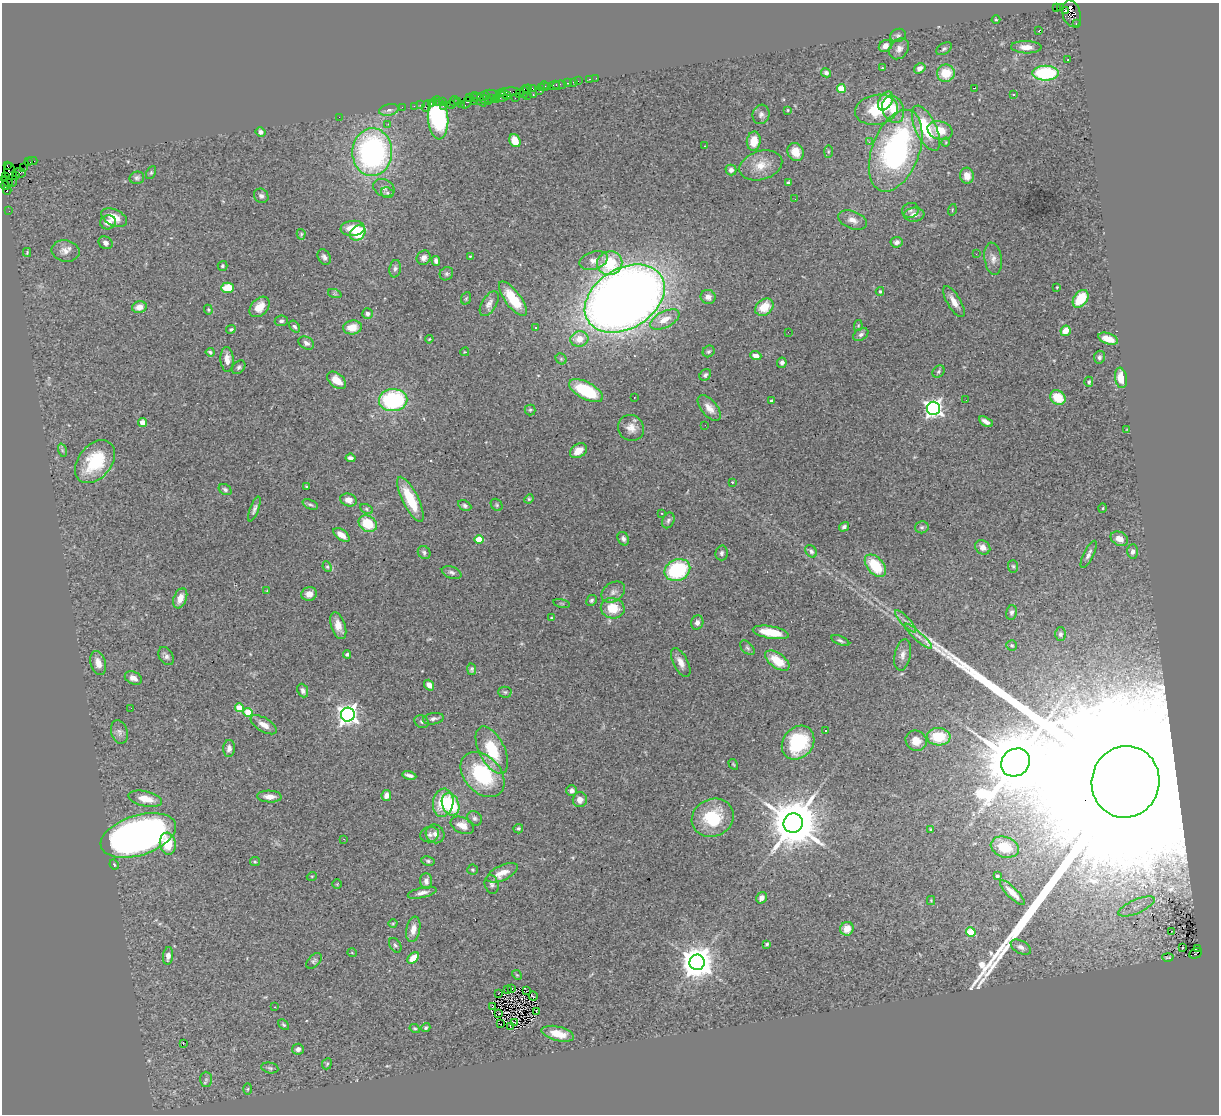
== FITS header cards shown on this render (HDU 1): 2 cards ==
NAXIS1  =                 1217
NAXIS2  =                 1112

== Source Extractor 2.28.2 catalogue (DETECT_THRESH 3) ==
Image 1217 x 1112 px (HDU 1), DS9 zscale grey, 1 PNG px = 1 image px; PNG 1221 x 1116 px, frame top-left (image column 1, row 1112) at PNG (2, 3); each listed source drawn as its Kron ellipse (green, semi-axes under 4 px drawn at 4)
Background 3.9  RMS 0.096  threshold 0.287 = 3 sigma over >= 5 px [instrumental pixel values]
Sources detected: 349; all 349 listed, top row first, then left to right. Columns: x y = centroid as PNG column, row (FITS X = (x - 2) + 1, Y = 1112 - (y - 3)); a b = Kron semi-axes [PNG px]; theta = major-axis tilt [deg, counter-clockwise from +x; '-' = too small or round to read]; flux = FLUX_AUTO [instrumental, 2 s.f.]
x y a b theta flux
1060 7 4 3 - 1.0e+02
1056 8 3 2 - 1.1e+03
1066 11 3 3 - 1.5e+03
1072 14 14 9 -74 4.2e+03
996 20 4 3 - 6.2e+00
1076 24 3 2 - 1.6e+02
1038 31 3 2 - 6.6e+00
898 35 8 6 22 1.8e+01
885 46 7 5 34 4.0e+01
1026 47 15 6 -2 5.9e+01
899 49 11 9 53 3.9e+01
944 49 8 5 30 1.5e+01
1067 60 2 2 - 5.7e+00
882 68 4 3 - 5.8e+00
920 68 6 4 34 3.7e+01
826 73 5 4 - 1.8e+01
946 73 9 8 - 1.5e+02
1046 73 13 7 0 5.4e+02
596 78 2 2 - 2.4e+01
590 79 3 2 - 8.4e+01
578 81 2 2 - 1.2e+02
573 82 2 2 - 5.0e+01
567 83 3 2 - 2.2e+02
554 85 6 3 21 4.6e+02
559 85 7 4 9 1.6e+02
544 86 5 3 - 2.6e+02
548 86 2 2 - 2.0e+02
541 87 2 2 - 2.9e+02
533 88 3 2 - 2.5e+02
975 88 3 2 - 6.7e+00
527 89 4 3 - 2.1e+02
841 89 4 4 - 2.0e+02
539 90 3 2 - 2.6e+02
508 92 12 3 5 8.6e+02
524 92 6 3 -84 4.8e+02
519 93 2 2 - 2.2e+02
492 94 8 3 -12 1.0e+03
1014 94 3 3 - 1.0e+01
506 95 6 3 -30 6.5e+02
533 95 3 2 - 5.2e+02
483 96 6 2 27 4.5e+02
527 96 3 3 - 4.0e+02
469 97 3 2 - 1.6e+02
473 97 3 3 - 2.2e+02
501 97 6 4 -10 8.8e+02
491 98 2 2 - 2.1e+02
515 98 2 2 - 5.8e+01
484 99 4 4 - 2.2e+02
497 99 4 3 - 7.5e+02
479 100 9 4 -47 1.2e+03
443 101 3 3 - 3.0e+02
454 101 5 2 - 2.7e+02
458 101 2 2 - 9.8e+01
474 101 3 2 - 4.1e+02
489 101 3 2 - 3.7e+01
885 101 10 6 61 1.9e+02
436 103 3 2 - 2.2e+02
439 103 3 3 - 3.1e+02
466 103 6 3 53 3.0e+02
431 104 3 2 - 3.0e+02
461 104 2 2 - 3.1e+02
420 105 2 2 - 9.8e+01
451 105 3 3 - 4.6e+02
414 106 2 2 - 1.3e+02
426 106 6 2 72 5.6e+02
443 106 3 2 - 2.3e+02
402 107 2 2 - 8.3e+01
893 109 14 10 -68 1.3e+02
389 110 10 6 14 2.2e+01
788 110 4 3 - 5.9e+00
876 110 21 15 10 2.3e+02
761 114 10 8 74 3.0e+01
339 117 2 2 - 2.8e+01
438 118 21 10 -86 9.0e+02
388 124 3 3 - 9.3e+00
926 128 24 10 -65 2.9e+02
940 130 13 9 -17 1.1e+02
261 132 5 4 - 2.4e+01
515 141 7 5 -63 9.6e+01
754 141 9 7 82 1.1e+02
869 142 3 2 - 1.2e+01
946 142 4 3 - 5.3e+00
704 146 3 2 - 1.4e+01
896 151 43 23 69 1.5e+03
372 152 24 20 88 1.6e+03
795 152 9 8 - 8.8e+01
828 152 6 3 89 8.3e+00
32 161 5 2 - 1.5e+02
28 162 3 2 - 2.1e+02
761 165 22 14 16 1.2e+02
7 166 3 2 - 1.4e+02
23 168 2 2 - 1.1e+02
731 170 5 5 - 2.3e+01
19 173 7 4 -3 1.4e+03
151 173 7 4 64 1.0e+01
11 175 12 6 -78 2.1e+03
16 176 3 2 - 3.3e+02
967 176 8 7 - 6.8e+01
6 177 3 2 - 2.0e+02
137 178 7 6 - 1.6e+01
7 182 7 2 -38 6.1e+02
788 183 3 3 - 1.4e+01
5 185 4 3 - 4.8e+02
384 188 11 8 -25 3.2e+01
7 190 4 3 - 5.7e+02
387 193 6 5 - 1.4e+01
261 196 8 6 -43 2.3e+01
795 199 2 2 - 1.4e+01
910 210 8 7 - 2.0e+01
952 210 6 3 74 5.9e+00
9 211 2 2 - 7.2e+01
914 215 10 7 4 4.1e+01
114 218 14 8 -25 9.4e+01
852 220 15 8 -20 5.2e+01
108 222 8 7 - 4.9e+01
353 228 12 7 4 1.0e+02
358 233 8 7 - 2.0e+02
301 234 5 4 - 8.8e+00
897 242 6 5 - 2.7e+01
105 243 7 6 - 2.2e+01
65 251 14 10 -11 4.9e+01
27 252 4 3 - 4.8e+00
976 254 3 2 - 8.2e+00
470 256 3 3 - 4.4e+00
324 257 8 6 -57 2.1e+01
424 258 7 6 - 3.2e+01
993 259 16 8 -81 4.4e+01
594 260 14 9 17 4.8e+01
436 261 5 4 - 2.0e+01
610 263 13 12 - 2.3e+02
222 266 5 4 - 1.2e+01
395 269 9 5 80 1.8e+01
446 274 7 6 - 1.3e+01
1057 287 3 2 - 4.9e+00
227 288 6 5 - 1.4e+02
880 291 4 4 - 8.4e+00
335 294 7 4 -18 1.1e+01
708 297 7 7 - 3.1e+01
466 298 6 5 - 1.0e+01
625 298 43 30 32 1.1e+04
513 299 21 8 -53 2.3e+02
1081 299 10 6 55 2.1e+02
954 302 17 6 -59 6.3e+01
489 304 14 7 58 3.5e+01
139 307 7 5 13 4.9e+01
260 307 12 8 47 8.2e+01
764 307 10 7 37 1.4e+02
208 310 5 4 - 7.5e+00
367 313 5 5 - 1.9e+01
665 319 16 8 26 8.6e+01
281 321 6 5 - 1.5e+01
858 326 6 4 78 7.2e+00
295 327 7 4 -54 1.7e+01
352 327 9 7 9 8.9e+01
536 327 3 3 - 1.7e+01
231 329 5 4 - 1.1e+01
1065 331 5 4 - 7.9e+01
788 332 2 2 - 1.0e+01
861 334 8 5 33 2.0e+01
429 339 4 3 - 5.4e+00
579 339 9 7 11 8.1e+01
1108 339 10 5 -19 7.3e+01
306 343 8 6 -32 2.6e+01
709 351 6 5 - 1.2e+01
210 352 4 3 - 1.1e+01
465 352 4 4 - 5.4e+00
756 356 6 4 -21 5.1e+01
1099 357 6 5 - 1.8e+01
227 359 12 6 -87 5.4e+01
561 359 6 5 - 9.6e+00
782 363 5 4 - 2.1e+01
239 367 8 5 50 1.5e+01
938 371 7 5 46 1.2e+01
705 375 6 5 - 1.6e+01
1121 378 10 6 -81 8.5e+01
337 380 11 7 -39 8.5e+01
1089 382 5 4 - 1.2e+01
586 391 18 8 -27 3.3e+02
634 397 3 2 - 6.7e+00
1058 398 8 6 -42 1.8e+02
393 400 14 11 3 7.0e+02
966 400 2 2 - 1.3e+01
771 401 4 3 - 7.0e+00
709 408 15 8 -51 5.6e+01
933 408 6 6 - 2.7e+03
530 410 5 5 - 1.1e+01
986 422 7 4 -29 3.3e+01
142 423 4 4 - 9.7e+01
705 425 2 2 - 1.3e+01
631 428 13 12 - 6.2e+01
1126 430 4 2 - 4.2e+00
62 450 7 4 -72 1.1e+01
578 451 9 6 34 8.0e+01
351 458 5 4 - 2.2e+01
95 462 24 16 51 3.3e+02
732 482 3 2 - 5.3e+00
307 487 3 3 - 8.4e+00
225 489 7 5 -33 1.4e+01
410 499 25 7 -63 2.4e+02
529 499 5 4 - 7.8e+00
348 500 8 6 -17 4.7e+01
310 504 8 4 -22 1.3e+01
497 505 7 5 -49 1.1e+01
465 506 7 5 -28 1.4e+01
1103 508 4 3 - 5.4e+00
254 509 13 4 69 2.2e+01
366 509 6 4 -29 1.1e+01
662 513 3 2 - 4.9e+00
668 520 8 6 66 1.7e+01
368 524 9 7 -34 2.0e+02
844 527 5 4 - 1.8e+01
922 527 7 6 - 1.3e+01
341 535 9 5 -35 6.3e+01
479 539 4 4 - 1.7e+02
623 539 7 5 -63 2.0e+01
1119 539 9 6 -26 5.5e+01
983 547 8 6 -36 4.4e+01
811 551 7 5 -50 1.7e+01
1132 551 7 5 87 2.8e+01
424 553 7 6 - 1.6e+01
722 553 7 6 - 1.7e+01
1089 554 15 5 64 2.5e+01
875 566 13 8 -49 2.6e+02
1013 566 6 5 - 1.1e+01
327 567 5 4 - 9.1e+00
677 570 13 10 25 5.2e+02
452 572 10 5 -20 2.0e+01
267 591 4 4 - 6.1e+00
613 592 13 9 36 3.8e+01
309 594 8 6 18 4.7e+01
180 598 10 6 68 5.6e+01
591 600 6 5 - 1.3e+01
562 603 8 3 -13 8.7e+00
613 608 12 10 -13 1.5e+02
1011 612 7 5 77 1.9e+01
551 618 4 3 - 6.8e+00
905 621 14 4 -47 3.4e+01
697 622 7 6 - 2.6e+01
338 626 14 7 -71 6.4e+01
771 632 18 6 -10 1.6e+02
1060 634 7 5 90 1.4e+01
918 636 18 4 -42 4.3e+01
840 641 9 4 -24 1.5e+01
1012 645 5 5 - 1.0e+01
747 648 9 5 -45 1.5e+01
347 654 4 4 - 1.2e+01
903 655 16 8 79 4.0e+01
166 656 10 6 -58 2.5e+01
777 661 14 7 -36 1.7e+02
681 662 16 7 -63 5.2e+01
98 663 12 7 -74 5.4e+01
472 669 6 4 -79 1.3e+01
133 678 9 6 -25 4.0e+01
429 685 5 4 - 4.6e+01
303 691 7 5 -67 2.0e+01
505 692 6 5 - 1.3e+01
131 708 2 2 - 1.9e+01
239 708 5 4 - 1.6e+02
248 712 5 4 - 1.9e+02
348 715 7 7 - 3.9e+03
433 719 10 5 10 2.2e+01
422 722 7 6 - 1.4e+01
264 725 15 7 -31 5.7e+01
826 730 3 2 - 9.6e+00
119 732 12 8 -73 3.0e+01
939 737 12 8 -3 1.9e+02
916 741 11 10 - 7.0e+01
798 743 18 15 50 4.7e+02
229 748 8 6 85 2.8e+01
492 750 26 12 -63 2.6e+02
1015 762 15 13 37 5.3e+04
733 764 6 3 -58 7.0e+00
409 775 7 3 -12 2.3e+01
483 775 26 18 -47 5.1e+02
1125 782 36 34 75 1.4e+06
571 791 5 5 - 2.6e+01
386 795 5 5 - 3.9e+01
269 797 12 6 -2 5.3e+01
145 799 17 7 -13 9.5e+01
580 799 7 7 - 4.5e+01
443 803 14 10 80 1.9e+02
450 804 12 8 -68 3.3e+02
475 818 8 6 -43 1.8e+01
713 818 21 18 25 3.2e+02
793 823 10 9 - 4.2e+04
462 825 12 8 -25 6.4e+01
518 829 5 4 - 1.2e+01
931 829 4 3 - 7.2e+00
435 834 10 9 - 3.6e+01
138 835 39 20 17 4.1e+03
430 835 9 7 15 2.5e+01
344 839 3 2 - 4.3e+00
168 844 11 8 -82 1.7e+02
1005 847 14 10 -19 1.4e+02
428 861 7 4 -10 1.2e+01
255 862 5 4 - 8.8e+00
114 865 5 3 - 9.9e+00
473 870 5 5 - 9.8e+00
502 873 17 7 25 7.6e+01
312 876 5 3 - 5.7e+00
997 876 3 3 - 2.0e+01
426 881 8 6 -88 3.2e+01
337 884 4 4 - 5.6e+00
492 884 9 7 -75 2.1e+01
422 893 15 5 13 3.4e+01
1012 893 16 5 -45 6.2e+01
761 898 6 5 - 3.0e+01
931 900 4 4 - 7.0e+00
1136 906 19 7 23 7.3e+01
393 924 4 4 - 6.8e+00
413 929 13 7 79 5.9e+01
847 929 7 6 - 7.4e+01
1172 931 2 2 - 5.3e+00
971 932 4 4 - 2.8e+02
767 944 4 3 - 9.8e+00
395 945 8 5 -58 1.4e+01
1021 947 11 6 -29 2.8e+01
1183 947 3 2 - 1.5e+01
1197 948 3 3 - 6.5e+02
352 953 5 3 - 5.0e+00
1196 953 7 5 28 1.3e+03
168 956 9 5 83 3.0e+01
1168 957 5 2 - 8.0e+00
413 958 7 4 47 7.8e+01
314 961 9 5 44 1.5e+01
697 962 8 7 - 1.3e+04
517 975 5 4 - 7.2e+00
512 988 2 2 - 1.8e+00
508 989 3 2 - 8.1e+00
527 991 2 2 - 6.2e+00
498 993 2 2 - 4.3e-01
533 996 4 2 - 1.8e+00
492 1006 3 2 - 2.0e+00
275 1007 3 2 - 1.1e+01
537 1011 3 2 - 5.5e+00
499 1014 3 2 - 3.6e+00
514 1022 4 2 - 5.3e+00
500 1024 3 2 - 2.9e+00
283 1025 6 4 -45 9.4e+00
511 1026 4 2 - 5.0e+00
415 1028 5 4 - 8.3e+00
426 1028 5 4 - 1.0e+01
558 1034 16 7 -13 1.0e+02
183 1044 3 2 - 4.6e+01
298 1049 6 5 - 2.9e+01
327 1064 6 4 66 1.0e+01
270 1068 8 5 -11 1.4e+01
206 1079 7 6 - 1.9e+01
248 1089 6 4 88 8.3e+00